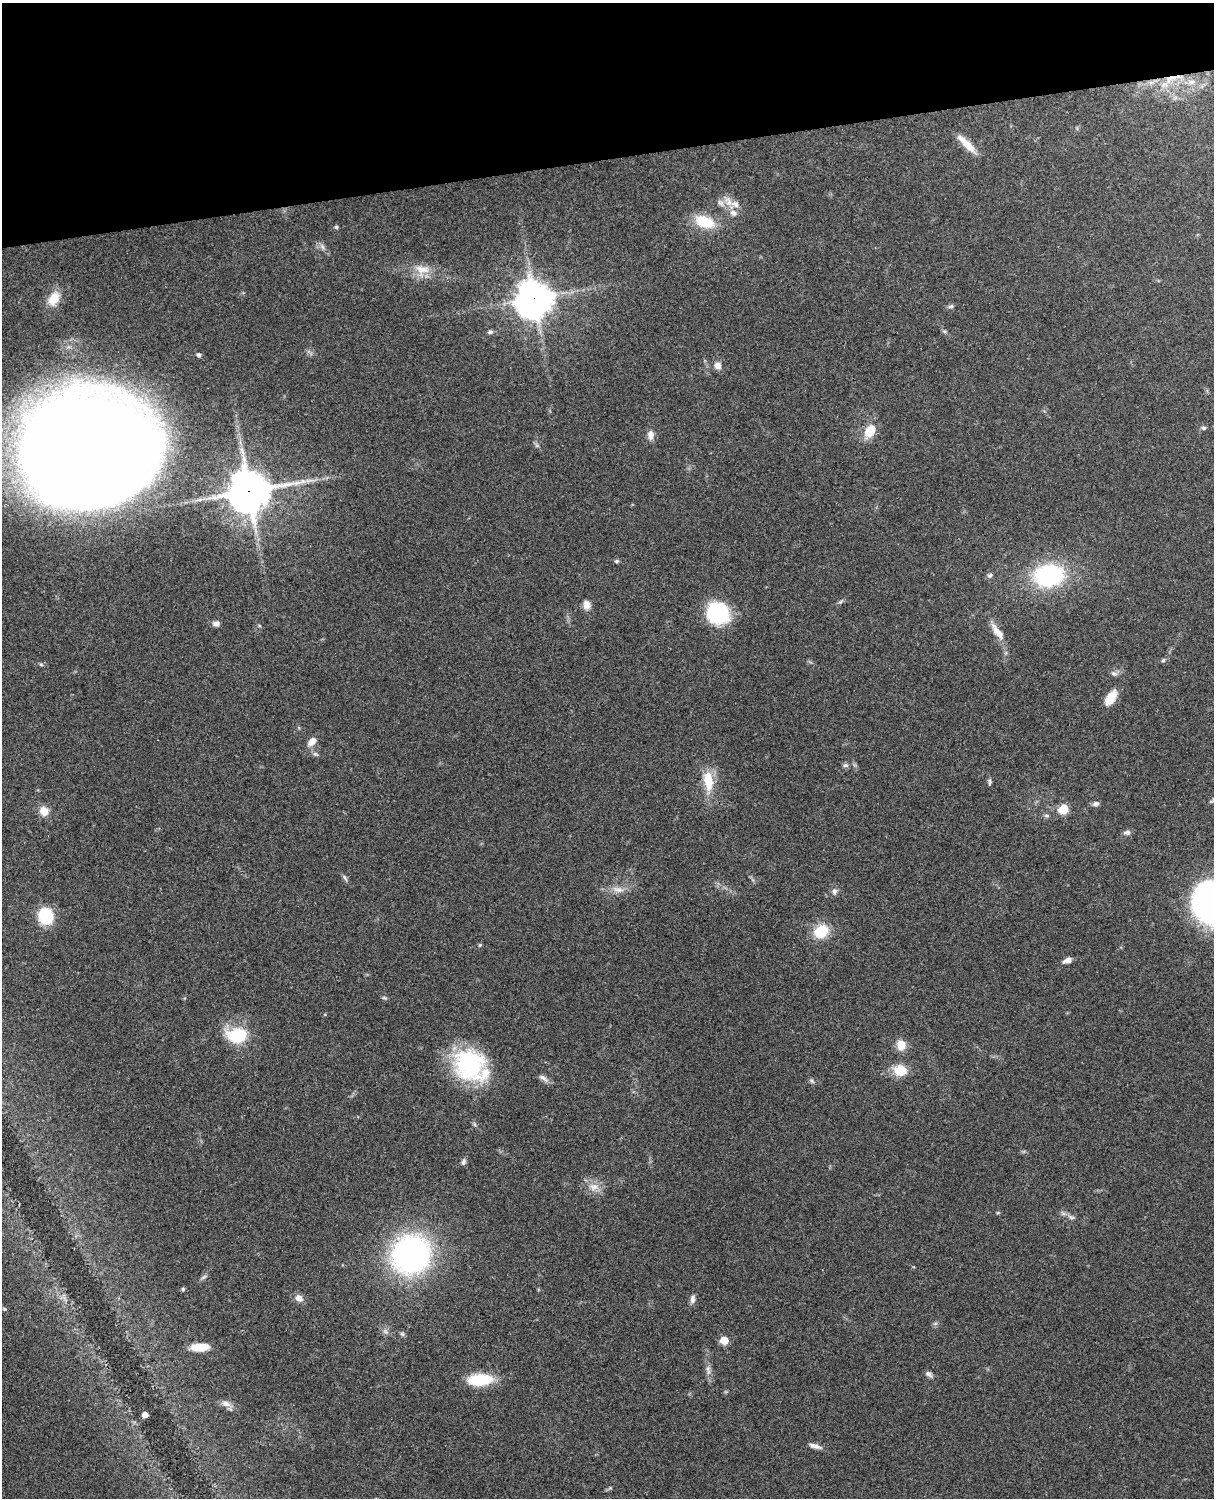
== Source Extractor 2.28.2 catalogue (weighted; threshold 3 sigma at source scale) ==
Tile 3 of 4 x 3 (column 3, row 1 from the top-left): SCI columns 2546-3757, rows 3268-4763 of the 5088 x 4926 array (HDU 1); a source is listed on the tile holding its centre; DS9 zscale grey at full resolution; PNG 1216 x 1500 px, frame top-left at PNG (2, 3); no overlay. Shown black and unused: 10% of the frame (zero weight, under 3 of 4 exposures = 6% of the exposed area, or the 3 px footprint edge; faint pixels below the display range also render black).
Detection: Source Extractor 2.28.2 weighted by HDU 2 'WHT'; one run over the whole footprint, this tile lists its part. Background 0.0779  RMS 0.0058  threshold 0.0263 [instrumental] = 3 sigma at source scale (4.5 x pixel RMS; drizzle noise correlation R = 1.50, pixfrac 1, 0.05/0.05 arcsec/px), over >= 5 px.
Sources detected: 79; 1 too faint to see at this stretch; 1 inside a brighter object's white glare — not listed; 4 inside a brighter listed object's ellipse — not listed separately; the other 73 listed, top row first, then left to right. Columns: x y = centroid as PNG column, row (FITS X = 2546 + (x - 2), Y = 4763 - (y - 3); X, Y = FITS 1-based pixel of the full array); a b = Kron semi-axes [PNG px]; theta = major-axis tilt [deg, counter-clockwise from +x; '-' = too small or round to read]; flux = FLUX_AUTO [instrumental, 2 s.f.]
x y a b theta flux
1170 79 24 10 26 12
1191 82 9 6 15 2.8
967 144 30 7 -45 8.3
729 202 17 9 -59 5.9
705 222 26 14 -20 17
336 227 5 5 - 0.85
322 247 8 5 -60 1.7
422 269 24 11 -8 9.2
54 299 20 13 61 9.3
534 299 13 11 -70 1300
951 306 7 5 15 1.3
944 331 6 4 -18 0.83
490 332 7 5 11 1.2
199 355 6 5 - 1.2
718 365 9 9 - 3.4
1204 428 6 5 - 1.1
870 431 14 10 54 12
651 435 12 8 -88 3.5
86 449 99 84 3 1800
249 491 14 13 - 1800
617 561 5 5 - 1.2
990 575 7 6 - 1.4
1049 575 25 18 11 73
840 602 8 3 19 0.99
587 605 10 9 - 3.7
717 613 22 20 -33 43
216 623 9 6 -3 2.3
997 631 28 9 -53 7.2
1163 660 6 4 45 0.89
41 664 6 4 -19 0.8
1114 673 9 6 -15 1.8
1111 698 19 10 56 7.9
312 742 12 8 46 4.3
845 765 7 5 19 1.3
708 781 28 12 -83 14
990 782 9 4 86 1.1
1096 804 8 6 18 1.9
1063 809 6 5 - 24
44 811 11 10 - 6.3
1127 832 9 6 0 1.9
345 878 11 3 -60 1.2
618 890 17 8 -9 4.8
834 891 8 8 - 2
1212 900 46 21 -73 170
46 916 13 12 - 28
821 931 12 10 30 22
1067 960 10 6 21 3.2
384 998 7 4 -19 0.9
237 1035 21 15 -3 27
901 1045 12 11 - 6.5
470 1064 36 33 -51 65
900 1070 18 14 -8 9.9
543 1078 15 6 -34 2.5
812 1081 7 4 -45 1.1
463 1162 9 6 83 1.5
594 1187 14 10 1 5.7
998 1213 5 3 - 0.56
1071 1217 10 4 -21 1.6
411 1254 32 29 44 170
204 1277 10 3 40 1.1
183 1289 6 4 -68 0.73
299 1298 10 8 -35 3.8
692 1299 11 6 82 2.3
4 1309 5 4 - 0.71
402 1334 7 5 -44 1
724 1340 5 5 - 14
200 1347 18 8 2 10
708 1370 15 5 -77 2.8
929 1374 9 6 -30 1.8
480 1380 28 12 3 22
226 1404 13 8 -12 3.5
145 1415 5 4 - 5.1
815 1446 15 5 -17 3
Overlapping masked pixels (flux is a lower limit): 4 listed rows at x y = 1170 79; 534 299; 86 449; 249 491
Isophote crosses this tile's border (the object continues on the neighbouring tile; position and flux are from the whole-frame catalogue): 2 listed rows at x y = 86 449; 1212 900